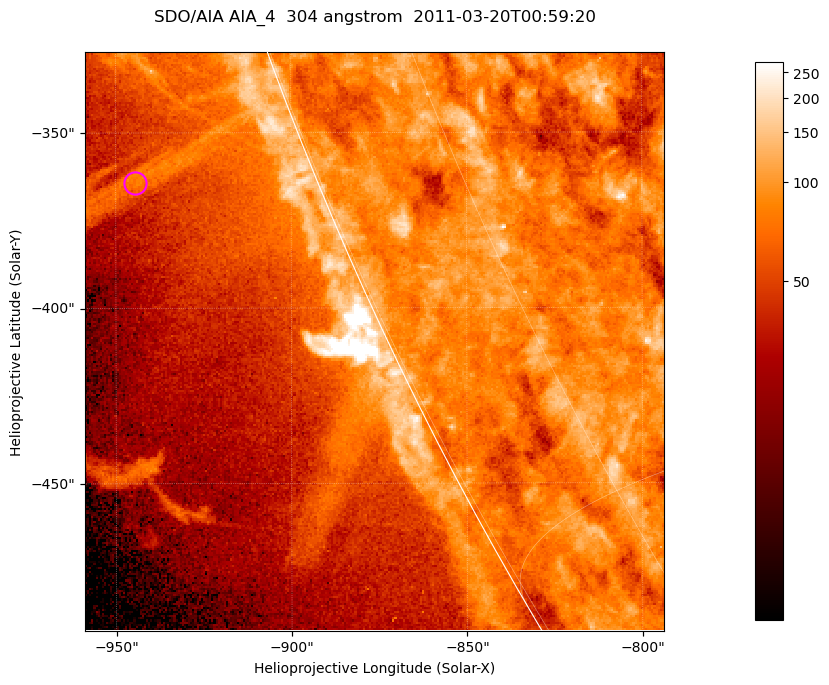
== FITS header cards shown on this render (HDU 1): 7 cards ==
TELESCOP= 'SDO/AIA '           / For AIA: SDO/AIA
INSTRUME= 'AIA_4   '           / For AIA: AIA_ATA1, AIA_ATA2, AIA_ATA3 or AIA_AT
WAVELNTH=                  304 / [angstrom] Wavelength
WAVEUNIT= 'angstrom'           / Wavelength unit: angstrom
DATE-OBS= '2011-03-20T00:59:20.123' / [ISO] Date when observation started; ISO 8
CTYPE1  = 'HPLN-TAN'           / CTYPE1; Typically HPLN
CTYPE2  = 'HPLT-TAN'           / CTYPE2; Typically HPLT

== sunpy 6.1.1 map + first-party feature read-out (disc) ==
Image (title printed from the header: SDO/AIA AIA_4  304 angstrom  2011-03-20T00:59:20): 275 x 275 px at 0.6 arcsec/px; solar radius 964 arcsec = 1606 px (partial field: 0.4% of the solar disc is inside the frame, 47% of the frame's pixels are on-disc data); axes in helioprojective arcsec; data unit not stated in the header (colour bar unlabelled)
Orientation: roll -0.132 deg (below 1 deg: not rotated)
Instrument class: DISC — disc imager (sunpy class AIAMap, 304 A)
Bright regions (active regions / flare kernels): reference = the on-disc median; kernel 3 px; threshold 5 sigma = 105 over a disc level ~80.3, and >= 1.15x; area >= 75 px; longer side >= 3 px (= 1.8 arcsec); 0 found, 0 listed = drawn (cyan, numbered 1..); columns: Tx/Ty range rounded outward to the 2 arcsec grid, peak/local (2 s.f.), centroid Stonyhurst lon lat
Off-limb structures (1.02-1.3 R_sun): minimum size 37 px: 5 found; the strongest spans PA ~110 deg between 1.03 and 1.07 R_sun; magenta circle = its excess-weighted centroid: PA ~110 deg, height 1.05 R_sun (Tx ~-944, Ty ~-364 arcsec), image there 2.1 x the reference